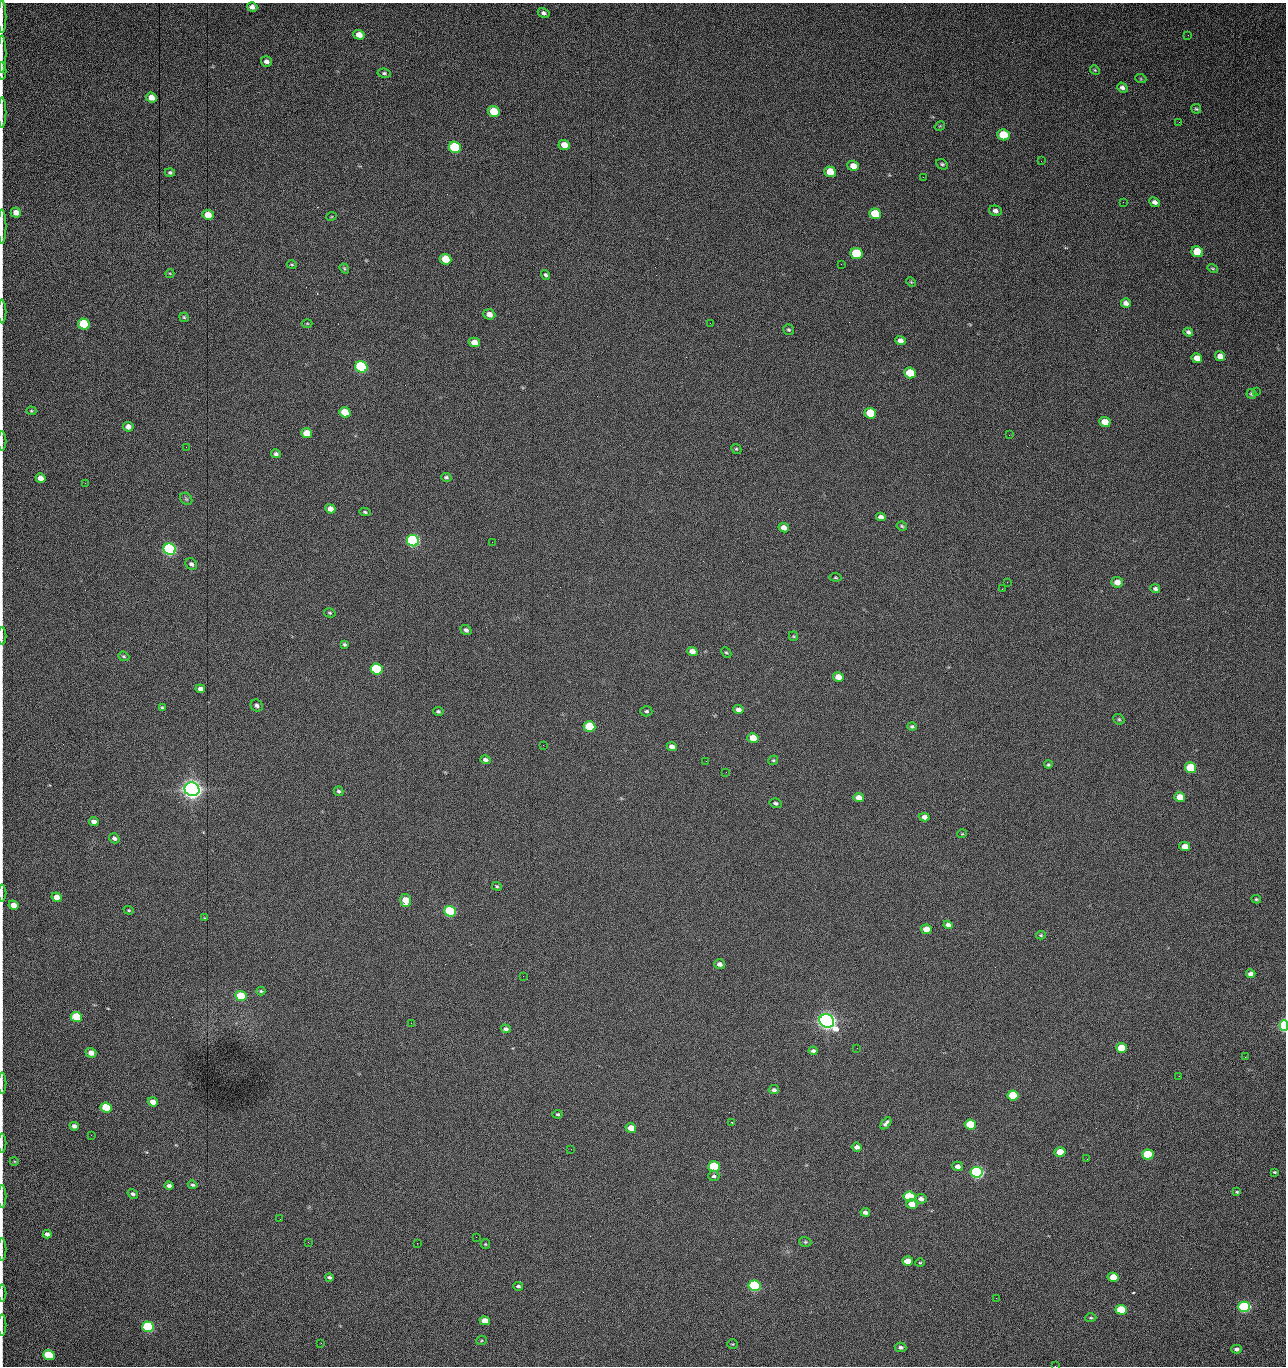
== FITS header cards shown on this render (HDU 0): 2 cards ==
NAXIS1  =                 1284 /fastest changing axis
NAXIS2  =                 1364 /next to fastest changing axis

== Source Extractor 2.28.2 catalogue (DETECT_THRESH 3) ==
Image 1284 x 1364 px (HDU 0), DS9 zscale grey, 1 PNG px = 1 image px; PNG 1288 x 1368 px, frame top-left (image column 1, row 1364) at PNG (2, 3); each listed source drawn as its Kron ellipse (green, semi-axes under 4 px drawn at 4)
Background 443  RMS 22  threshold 67.1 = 3 sigma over >= 5 px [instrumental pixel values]
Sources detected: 219; all 219 listed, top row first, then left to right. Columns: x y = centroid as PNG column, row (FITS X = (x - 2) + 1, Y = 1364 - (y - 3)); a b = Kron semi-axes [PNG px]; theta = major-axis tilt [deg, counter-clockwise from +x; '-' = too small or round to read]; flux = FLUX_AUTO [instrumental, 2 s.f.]
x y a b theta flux
252 7 5 4 - 7.0e+03
544 13 6 4 -30 4.2e+03
2 17 16 2 90 4.4e+03
359 35 6 5 - 1.3e+04
1188 35 2 2 - 7.5e+02
2 54 18 2 90 4.2e+03
266 62 6 5 - 5.8e+03
1095 70 5 4 - 1.6e+03
2 71 9 2 90 2.1e+03
384 73 6 4 -8 3.0e+03
1141 79 5 3 - 1.4e+03
1122 88 5 4 - 4.7e+03
151 98 5 5 - 1.4e+04
1196 109 5 4 - 2.1e+03
494 111 6 5 - 4.3e+04
2 112 15 2 90 3.5e+03
1179 122 2 2 - 8.3e+02
940 126 5 3 - 1.4e+03
1003 135 6 5 - 6.0e+04
564 145 5 5 - 1.5e+04
455 147 6 5 - 1.6e+05
1041 161 3 2 - 1.3e+03
942 164 6 4 -27 2.5e+03
853 166 6 5 - 1.2e+04
170 172 5 4 - 2.9e+03
830 172 6 5 - 2.8e+04
923 177 2 2 - 1.1e+04
1123 202 2 2 - 6.5e+02
1155 202 6 4 -26 6.4e+03
995 211 6 5 - 5.7e+03
16 213 5 5 - 1.0e+04
875 214 6 5 - 5.1e+04
208 215 5 5 - 2.0e+04
331 217 5 3 - 1.1e+03
2 227 17 2 90 4.8e+03
1197 252 6 5 - 4.3e+04
857 254 6 5 - 1.0e+05
445 259 6 5 - 4.1e+04
292 264 5 2 - 1.5e+03
841 264 2 2 - 1.7e+04
344 268 5 3 - 1.9e+03
1213 268 5 4 - 1.9e+03
170 273 4 3 - 1.2e+03
546 275 5 4 - 2.7e+03
911 282 5 3 - 1.5e+03
1126 303 5 4 - 7.6e+03
2 311 12 2 90 3.0e+03
489 314 6 5 - 9.9e+03
184 317 5 4 - 2.0e+03
307 323 5 3 - 1.5e+03
710 323 3 2 - 2.2e+03
84 324 6 5 - 1.0e+05
789 330 6 5 - 2.4e+03
1188 332 5 4 - 4.0e+03
900 341 5 4 - 8.1e+03
474 342 5 5 - 1.6e+04
1220 356 5 4 - 1.1e+04
1197 358 5 5 - 1.6e+04
361 367 6 5 - 3.0e+05
910 373 6 5 - 5.8e+04
1256 392 2 2 - 1.1e+03
1251 394 5 5 - 2.4e+03
31 411 5 4 - 1.7e+03
345 412 6 5 - 3.7e+04
870 413 6 5 - 6.0e+04
1105 422 6 5 - 1.9e+04
128 427 5 5 - 8.9e+03
307 433 5 5 - 3.0e+04
1009 435 2 2 - 2.6e+03
2 441 10 2 90 2.5e+03
186 447 2 2 - 2.6e+03
736 449 5 4 - 2.0e+03
276 454 5 4 - 3.9e+03
446 477 5 4 - 2.6e+03
40 478 5 4 - 1.2e+04
85 483 2 2 - 8.4e+02
186 499 7 5 -45 2.9e+03
330 509 5 4 - 1.0e+04
365 512 5 4 - 2.3e+03
881 517 5 4 - 6.0e+03
902 526 5 4 - 2.0e+03
784 528 5 4 - 9.2e+03
413 541 6 5 - 4.9e+05
492 542 2 2 - 1.7e+03
170 549 6 5 - 5.3e+05
191 564 6 5 - 4.3e+03
835 577 6 4 -7 1.7e+03
1007 582 2 2 - 8.7e+02
1117 582 6 5 - 1.4e+04
1002 589 2 2 - 1.1e+03
1155 589 5 4 - 3.7e+03
330 613 6 4 -14 2.0e+03
466 630 6 5 - 4.7e+03
2 636 9 2 90 2.3e+03
793 636 5 4 - 1.7e+03
344 644 4 3 - 2.3e+03
692 651 5 4 - 1.0e+04
726 653 6 4 -46 2.1e+03
124 656 6 4 -20 2.2e+03
377 669 6 5 - 1.6e+05
838 677 5 4 - 1.5e+04
200 689 5 4 - 7.2e+03
257 706 6 5 - 4.8e+03
162 707 4 3 - 2.0e+03
738 710 5 4 - 6.5e+03
438 711 5 4 - 2.4e+03
646 711 6 5 - 2.7e+03
1119 719 6 5 - 2.2e+03
912 726 5 4 - 2.5e+03
590 727 6 5 - 9.4e+04
753 738 5 5 - 2.8e+04
543 745 2 2 - 2.1e+03
672 747 5 4 - 7.8e+03
485 760 5 4 - 4.5e+03
773 760 5 4 - 2.2e+03
706 761 2 2 - 7.6e+02
1048 765 4 4 - 2.0e+03
1190 768 6 5 - 7.5e+04
726 772 3 2 - 1.7e+03
192 789 7 6 - 1.7e+06
338 791 5 5 - 2.9e+03
1180 797 5 4 - 2.5e+04
859 798 5 4 - 1.1e+04
776 803 6 5 - 3.3e+03
924 817 5 4 - 8.2e+03
94 822 5 4 - 7.0e+03
962 834 5 3 - 1.2e+03
114 838 5 4 - 3.9e+03
1185 847 5 4 - 1.6e+04
497 886 5 4 - 1.9e+03
2 893 8 2 90 2.0e+03
56 897 5 4 - 1.3e+04
1256 899 5 3 - 1.9e+03
406 900 6 5 - 2.8e+04
13 905 5 4 - 1.6e+04
129 910 5 4 - 1.6e+03
450 911 6 5 - 2.4e+05
205 918 4 3 - 1.1e+03
948 925 4 4 - 6.0e+03
926 929 5 4 - 1.9e+04
1041 935 5 4 - 2.2e+03
719 964 6 5 - 6.6e+03
1251 974 5 4 - 7.5e+03
523 976 2 2 - 1.2e+03
261 991 4 3 - 2.2e+03
241 996 6 5 - 6.2e+04
76 1017 6 5 - 7.6e+04
827 1021 7 6 - 1.4e+06
411 1023 2 2 - 3.7e+03
1284 1026 5 4 - 4.3e+05
506 1029 5 4 - 4.4e+03
857 1048 2 2 - 9.6e+02
1122 1048 5 5 - 4.9e+04
813 1051 4 4 - 3.9e+03
91 1053 5 4 - 1.1e+04
1245 1057 3 2 - 1.5e+03
1179 1076 3 2 - 1.9e+03
2 1083 10 2 90 2.5e+03
774 1090 5 4 - 3.6e+03
1013 1095 5 5 - 8.8e+04
153 1102 5 4 - 1.2e+04
106 1108 6 5 - 6.7e+04
558 1114 5 4 - 2.0e+03
732 1122 3 2 - 1.8e+03
886 1123 7 4 50 5.1e+03
970 1124 5 5 - 7.3e+04
74 1126 5 4 - 5.7e+03
631 1128 5 4 - 2.1e+04
91 1135 2 2 - 1.7e+03
2 1143 10 2 90 2.3e+03
857 1147 5 4 - 7.2e+03
571 1149 2 2 - 5.8e+02
1060 1152 5 4 - 3.2e+04
1148 1154 6 5 - 9.8e+04
1087 1159 2 2 - 9.0e+02
14 1161 4 3 - 1.2e+03
714 1166 6 5 - 1.4e+05
957 1166 5 4 - 7.8e+03
977 1172 6 5 - 6.2e+05
1275 1172 3 2 - 1.6e+03
714 1176 6 5 - 3.3e+03
193 1185 5 4 - 2.5e+03
169 1186 4 4 - 5.0e+03
1237 1192 4 3 - 1.7e+03
133 1194 5 4 - 3.7e+03
2 1197 11 2 90 2.4e+03
910 1197 6 5 - 1.5e+05
921 1199 5 5 - 6.9e+03
912 1204 5 5 - 1.7e+04
865 1212 5 3 - 4.8e+03
280 1219 3 2 - 1.5e+03
47 1234 4 4 - 4.7e+03
476 1237 2 2 - 5.7e+03
308 1242 3 2 - 1.4e+03
805 1242 6 4 -19 2.3e+03
417 1243 2 2 - 3.7e+03
485 1244 5 4 - 1.7e+03
2 1250 11 2 90 2.8e+03
908 1261 5 4 - 2.0e+04
920 1263 4 4 - 1.6e+03
329 1277 4 3 - 2.9e+03
1113 1277 5 4 - 2.7e+04
518 1286 5 4 - 3.2e+03
755 1286 6 5 - 3.0e+05
2 1293 8 2 90 2.0e+03
996 1298 3 2 - 1.8e+03
1244 1307 6 5 - 3.6e+05
1121 1310 5 5 - 7.8e+04
1091 1318 5 4 - 1.9e+03
485 1321 5 4 - 1.8e+04
2 1325 11 2 90 3.1e+03
148 1327 6 5 - 2.4e+05
481 1341 5 3 - 1.6e+03
321 1343 3 2 - 1.3e+03
732 1344 5 4 - 1.7e+03
901 1347 6 4 -6 4.2e+03
1237 1349 5 4 - 5.0e+03
49 1355 6 5 - 9.3e+04
1055 1366 2 2 - 1.4e+03
At the frame edge (FLAGS 8, measured only in part): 17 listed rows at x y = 2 17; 2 54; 2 71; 2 112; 2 227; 2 311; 2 441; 2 636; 2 893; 1284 1026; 2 1083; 2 1143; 2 1197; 2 1250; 2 1293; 2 1325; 1055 1366

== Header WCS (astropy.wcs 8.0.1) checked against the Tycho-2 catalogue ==
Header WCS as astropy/WCSLIB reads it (CRVAL/CRPIX/CD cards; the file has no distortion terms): RA---TAN/DEC--TAN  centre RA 15:41:42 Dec +51:58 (235.43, +51.97 deg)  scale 1.26 arcsec/px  FOV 26.9' x 28.5'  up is +93 deg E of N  parity flipped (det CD > 0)
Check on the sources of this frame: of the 60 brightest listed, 11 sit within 2.0 arcsec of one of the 12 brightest Tycho-2 stars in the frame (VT <= 12.29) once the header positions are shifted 0.39 arcsec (0.36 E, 0.14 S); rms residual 1.12 arcsec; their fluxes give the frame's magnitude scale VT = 25.23 - 2.5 log10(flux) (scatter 0.19 mag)
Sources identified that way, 11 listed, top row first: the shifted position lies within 2.0 arcsec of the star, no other Tycho-2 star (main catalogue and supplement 1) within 4.0 arcsec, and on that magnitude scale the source's flux lands within +1.5 / -3 mag of the star's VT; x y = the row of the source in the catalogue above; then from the Tycho-2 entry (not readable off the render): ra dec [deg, ICRS J2000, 3 dp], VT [Tycho-2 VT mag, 2 dp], TYC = Tycho-2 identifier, HIP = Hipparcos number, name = IAU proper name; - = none
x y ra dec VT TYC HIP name
361 367 235.614 +52.064 11.61 3489-1132-1 - -
413 541 235.514 +52.049 11.19 3489-1407-1 - -
170 549 235.515 +52.133 11.12 3489-1380-1 - -
192 789 235.378 +52.130 9.31 3489-1322-1 76850 -
450 911 235.303 +52.042 11.52 3489-958-1 - -
827 1021 235.232 +51.912 9.59 3489-824-1 - -
977 1172 235.143 +51.862 10.97 3489-1016-1 - -
910 1197 235.131 +51.886 12.29 3489-908-1 - -
755 1286 235.084 +51.941 11.45 3489-1346-1 - -
1244 1307 235.062 +51.771 11.53 3489-1453-1 - -
148 1327 235.075 +52.152 11.74 3489-912-1 - -